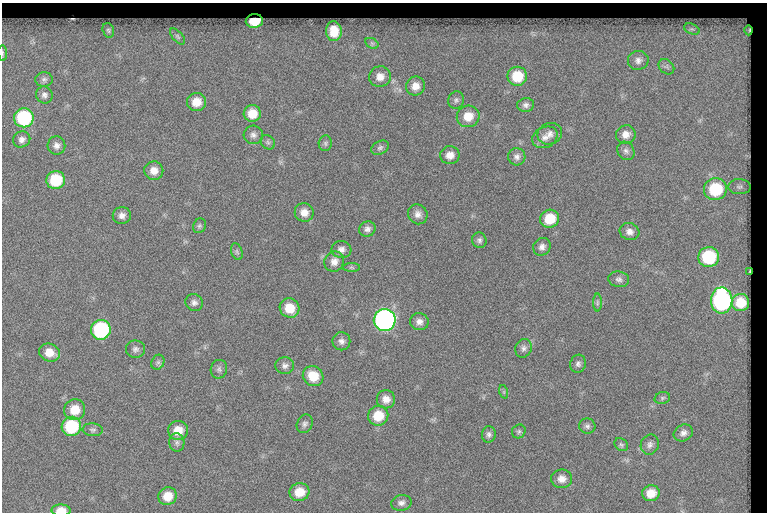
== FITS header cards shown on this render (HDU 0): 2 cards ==
NAXIS1  =                  765
NAXIS2  =                  510

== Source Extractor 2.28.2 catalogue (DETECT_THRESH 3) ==
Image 765 x 510 px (HDU 0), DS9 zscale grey, 1 PNG px = 1 image px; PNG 769 x 514 px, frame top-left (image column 1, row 510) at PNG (2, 3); each listed source drawn as its Kron ellipse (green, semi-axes under 4 px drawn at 4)
Background 157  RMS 6.9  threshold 20.6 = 3 sigma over >= 5 px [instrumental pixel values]
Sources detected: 92; all 92 listed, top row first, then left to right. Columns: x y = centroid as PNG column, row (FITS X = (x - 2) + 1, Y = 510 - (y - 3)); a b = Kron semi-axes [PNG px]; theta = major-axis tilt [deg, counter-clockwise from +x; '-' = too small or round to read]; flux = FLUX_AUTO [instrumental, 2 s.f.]
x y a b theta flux
254 21 8 7 - 10000
692 29 8 5 -23 1100
108 30 7 5 -73 930
749 30 5 4 - 690
334 31 10 7 -86 7700
178 36 10 5 -49 1000
372 43 7 5 -30 880
2 53 8 3 -85 610
638 60 10 9 - 2300
666 67 9 6 -44 1300
517 76 10 9 - 14000
380 77 11 10 - 4300
44 79 8 7 - 1500
415 86 10 9 - 4500
44 95 9 8 - 1800
456 100 9 7 66 1500
196 102 10 9 - 6400
526 105 8 7 - 1600
252 114 8 8 - 7700
468 116 11 10 - 7500
24 118 10 9 - 38000
550 134 12 10 20 2900
626 134 10 9 - 3600
253 135 10 9 - 2100
545 137 13 10 27 3500
22 139 9 7 30 2200
268 142 8 6 -45 1200
325 143 8 6 83 1100
56 145 9 9 - 2500
380 148 9 6 26 1200
626 151 9 8 - 1700
450 155 10 9 - 4000
517 157 9 8 - 2100
154 171 9 9 - 4400
56 180 9 9 - 19000
739 187 11 7 -1 1600
715 189 11 11 - 25000
304 212 9 9 - 4100
418 214 10 9 - 2700
122 215 9 8 - 2500
550 219 9 9 - 12000
199 226 7 6 - 1000
367 229 8 7 - 2000
629 232 10 8 -18 2700
479 240 8 7 - 1400
542 247 9 8 - 2300
341 249 10 8 -8 2400
237 252 9 5 -71 1100
709 257 10 10 - 31000
334 262 10 9 - 3300
351 267 9 4 -1 780
749 272 3 2 - 430
619 279 10 8 -8 1800
722 300 13 11 89 100000
194 302 9 8 - 2000
740 302 8 8 - 11000
597 303 9 4 90 1000
289 308 10 9 - 9100
385 320 11 11 - 180000
419 322 9 8 - 2600
101 330 10 9 - 52000
341 341 9 9 - 2300
524 348 9 8 - 1800
135 349 9 8 - 1900
49 353 10 8 -21 6100
158 362 8 6 62 1200
578 364 9 7 73 1600
285 366 9 8 - 1900
219 369 9 8 - 1600
313 376 10 9 - 10000
504 392 7 4 -72 740
662 398 8 6 16 1000
386 399 9 9 - 3800
75 410 11 10 - 8400
378 416 10 9 - 11000
305 424 10 7 64 1700
71 426 10 9 - 26000
587 426 8 7 - 1500
93 430 10 6 -4 1300
178 430 10 9 - 6700
519 431 7 6 - 1000
683 433 10 8 28 2400
489 434 8 7 - 1500
177 443 9 7 -85 1600
621 445 7 5 -37 880
650 445 10 9 - 2100
562 479 10 9 - 3500
299 492 10 9 - 7800
651 493 9 8 - 6700
168 496 9 8 - 7500
401 503 10 8 11 2100
61 510 9 6 -1 5700
At the frame edge (FLAGS 8, measured only in part): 2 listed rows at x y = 2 53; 61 510